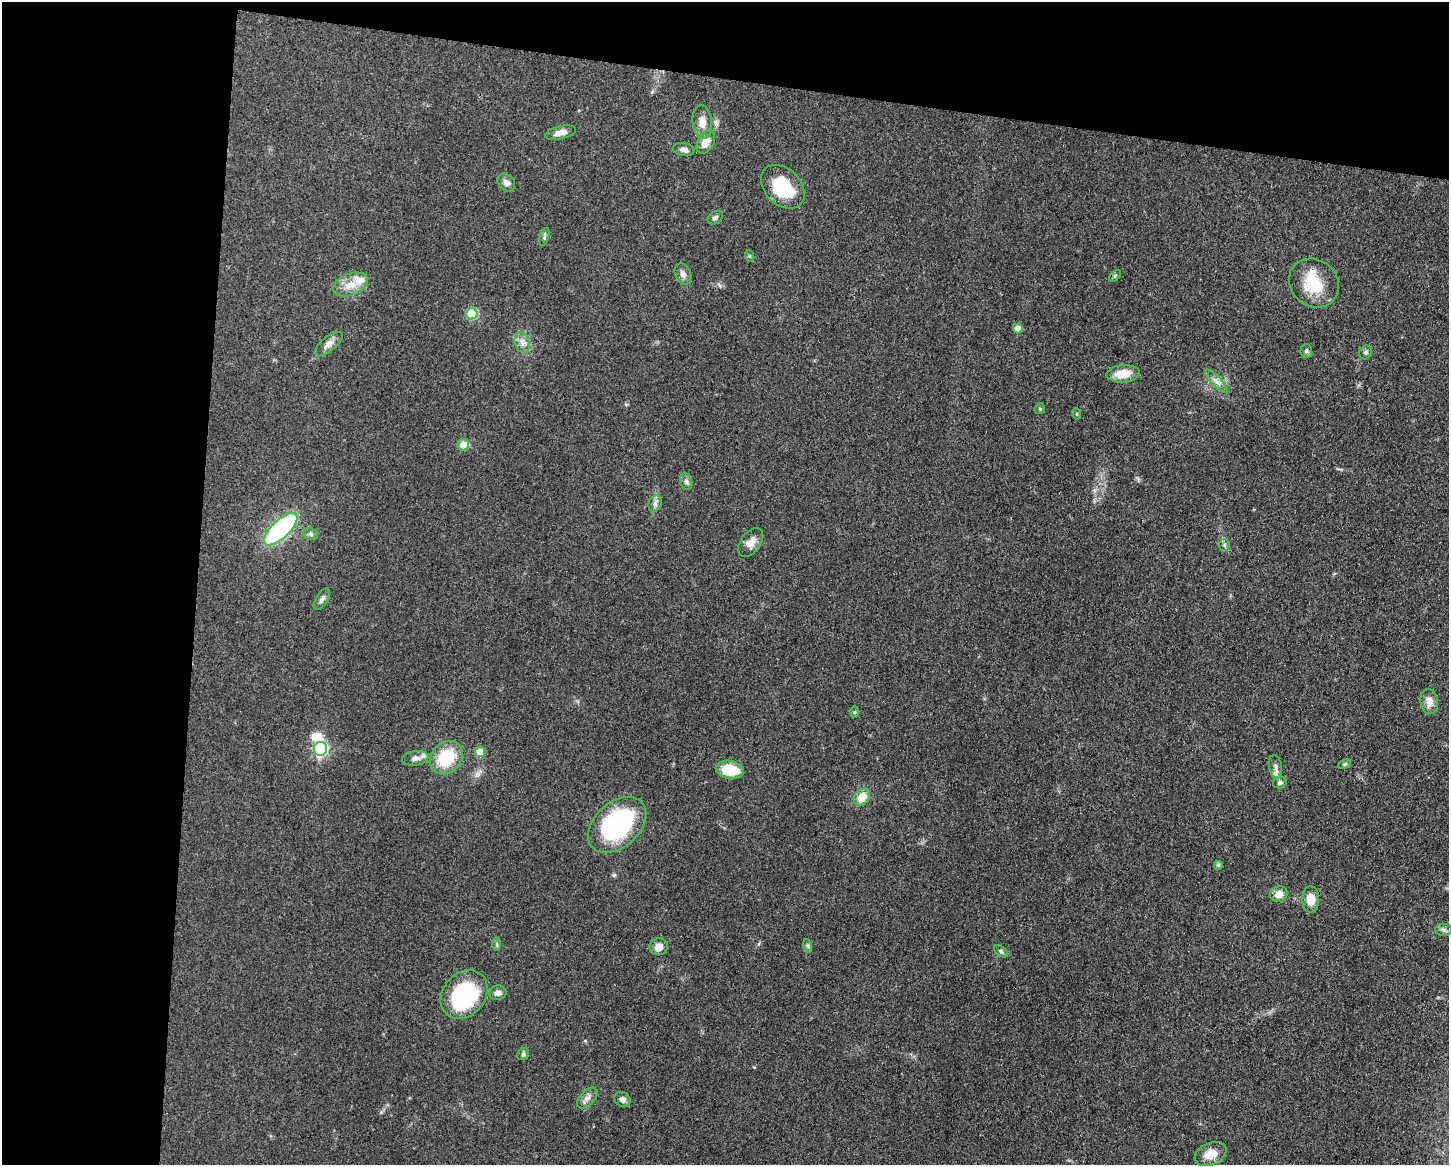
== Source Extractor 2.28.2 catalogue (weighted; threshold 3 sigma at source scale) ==
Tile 1 of 3 x 4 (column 1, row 1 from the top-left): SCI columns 232-1678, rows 3492-4654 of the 4683 x 4655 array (HDU 1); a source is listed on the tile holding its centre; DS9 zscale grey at full resolution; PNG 1451 x 1167 px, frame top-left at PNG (2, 2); each listed source drawn as its Kron ellipse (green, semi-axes under 4 px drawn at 4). Shown black and unused: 20% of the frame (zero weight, under 3 of 5 exposures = <1% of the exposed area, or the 3 px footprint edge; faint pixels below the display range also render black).
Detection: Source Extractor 2.28.2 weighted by HDU 2 'WHT'; one run over the whole footprint, this tile lists its part. Background 0.0606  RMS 0.0057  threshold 0.0255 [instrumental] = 3 sigma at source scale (4.5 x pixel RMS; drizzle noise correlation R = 1.50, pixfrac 1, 0.05/0.05 arcsec/px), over >= 5 px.
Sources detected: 62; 1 inside a brighter object's white glare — neither listed nor drawn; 4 inside a brighter listed object's ellipse — not listed separately; the other 57 listed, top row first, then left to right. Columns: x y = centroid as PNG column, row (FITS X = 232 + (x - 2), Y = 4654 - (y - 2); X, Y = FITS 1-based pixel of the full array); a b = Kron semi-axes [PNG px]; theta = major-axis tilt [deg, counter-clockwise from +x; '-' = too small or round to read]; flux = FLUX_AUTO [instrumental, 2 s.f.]
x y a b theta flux
702 122 17 9 -84 5.5
560 133 16 6 14 4.7
706 142 12 8 59 6.7
684 149 11 6 -7 2.3
506 183 10 7 -46 2.7
783 187 25 18 -44 25
715 218 8 6 33 1.4
544 237 9 4 73 1.1
750 256 6 3 -71 0.63
683 274 11 7 -65 2.9
1115 276 7 4 45 0.87
1314 283 26 23 -40 21
350 285 18 10 22 7.3
472 314 6 5 - 32
1018 328 5 5 - 5.9
522 342 11 7 -72 3.1
328 344 17 7 39 3.5
1306 351 7 6 - 1.2
1366 352 7 6 - 1.3
1123 374 16 8 6 10
1216 381 15 5 -46 2.9
1040 409 5 5 - 0.82
1077 414 5 3 - 0.64
463 445 6 5 - 8.3
686 481 8 6 -74 1.7
655 503 8 6 70 1.9
281 529 21 9 44 97
311 534 7 5 -22 1.3
751 543 16 10 54 4.9
1224 545 6 5 - 1.2
322 599 12 6 58 1.8
1429 702 12 9 -81 4.5
855 712 6 4 88 0.7
321 749 7 6 - 100
480 752 5 5 - 11
415 758 13 7 8 2.8
446 758 18 15 47 24
1345 764 7 4 27 0.98
1276 767 12 6 -80 2.2
730 770 14 9 -9 18
1280 783 7 5 16 1.4
862 797 9 7 46 8.8
617 825 33 22 42 80
1218 865 5 5 - 0.81
1279 894 9 8 - 5.7
1311 899 13 8 -89 7.9
1443 930 8 6 -2 1.4
497 944 6 4 -89 0.98
808 946 7 4 -72 0.94
659 947 9 8 - 4
1001 951 8 4 -38 1.2
498 993 9 7 11 2.9
464 994 26 21 49 60
523 1054 6 5 - 1.1
587 1098 12 7 45 2.8
622 1099 8 7 - 2.5
1211 1154 16 11 24 7.6